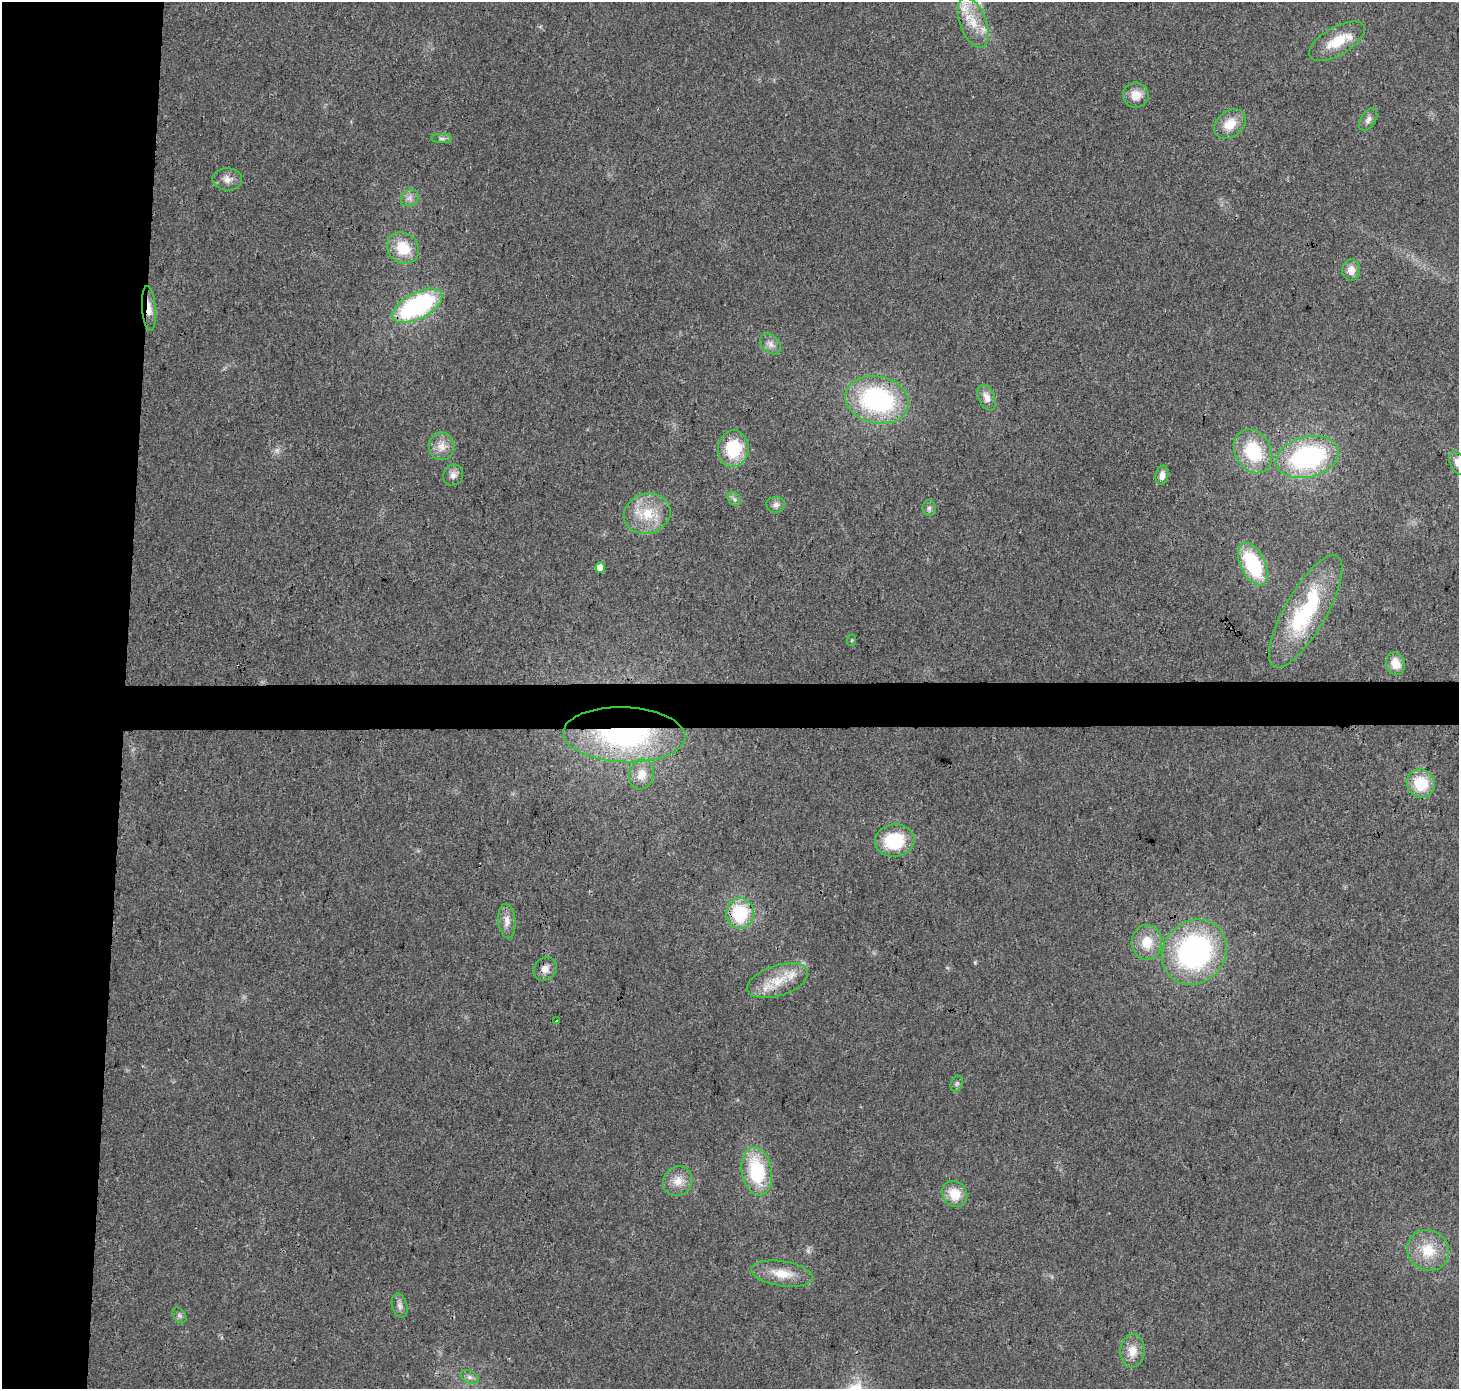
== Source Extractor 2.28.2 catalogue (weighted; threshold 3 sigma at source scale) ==
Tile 4 of 3 x 3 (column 1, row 2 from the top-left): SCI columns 9-1465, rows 1623-3009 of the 4379 x 4623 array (HDU 1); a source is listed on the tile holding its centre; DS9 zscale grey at full resolution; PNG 1461 x 1391 px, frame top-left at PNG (2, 2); each listed source drawn as its Kron ellipse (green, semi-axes under 4 px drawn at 4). Shown black and unused: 11% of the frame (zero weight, under 3 of 4 exposures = <1% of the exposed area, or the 3 px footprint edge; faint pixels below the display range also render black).
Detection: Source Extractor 2.28.2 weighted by HDU 2 'WHT'; one run over the whole footprint, this tile lists its part. Background 0.0348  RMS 0.0041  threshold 0.0185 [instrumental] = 3 sigma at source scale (4.5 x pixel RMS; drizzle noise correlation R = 1.50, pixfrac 1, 0.0396/0.0396 arcsec/px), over >= 5 px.
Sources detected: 54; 1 too faint to see at this stretch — neither listed nor drawn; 1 inside a brighter listed object's ellipse — not listed separately; the other 52 listed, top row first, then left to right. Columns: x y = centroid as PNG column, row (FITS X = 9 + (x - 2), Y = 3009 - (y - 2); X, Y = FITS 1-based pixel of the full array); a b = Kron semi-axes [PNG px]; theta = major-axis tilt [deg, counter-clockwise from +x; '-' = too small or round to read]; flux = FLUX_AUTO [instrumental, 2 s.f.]
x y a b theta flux
973 23 26 13 -69 11
1337 41 31 14 30 11
1136 95 12 12 - 5.3
1368 119 12 7 57 1.9
1230 124 17 13 38 7.6
442 138 10 4 0 1.2
227 179 15 11 -2 3.5
410 198 9 8 - 2.1
403 248 17 14 -43 12
1351 270 10 9 - 4
417 306 27 13 28 63
149 309 22 7 -86 4.7
770 344 12 8 -45 2.5
987 397 13 8 -67 3.4
877 400 32 23 -12 62
442 446 14 13 - 4.6
733 449 18 15 82 20
1253 451 23 18 -61 22
1308 457 32 20 14 64
1458 463 12 7 -65 3.7
453 475 11 9 59 2.3
1162 475 10 6 79 2.9
734 499 7 6 - 1.2
776 505 9 8 - 1.8
929 508 8 6 88 1.2
647 514 24 20 16 13
1253 564 23 12 -64 25
600 568 5 5 - 8
1306 611 64 20 60 48
852 640 6 3 72 0.44
1395 664 11 9 -74 6
624 735 61 27 -2 92
642 774 15 12 71 5.8
1421 783 14 13 - 14
895 841 20 16 7 22
740 913 15 14 - 24
507 921 17 8 -84 3.4
1147 942 17 15 87 8.8
1194 952 34 30 46 90
545 969 12 11 - 3.3
778 981 31 15 18 12
556 1021 3 3 - 1.1
957 1084 8 6 69 1.1
757 1171 24 15 -79 28
678 1181 15 14 - 5.1
955 1194 14 12 -50 8.6
1428 1250 21 20 - 12
782 1274 31 12 -9 9.2
400 1306 12 7 -74 1.8
180 1315 8 6 -56 1.1
1132 1351 16 12 86 6
470 1377 9 6 -26 1.5
Overlapping masked pixels (flux is a lower limit): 3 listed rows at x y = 149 309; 624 735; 778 981
Isophote crosses this tile's border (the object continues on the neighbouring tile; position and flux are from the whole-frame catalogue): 2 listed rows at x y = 973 23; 1458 463